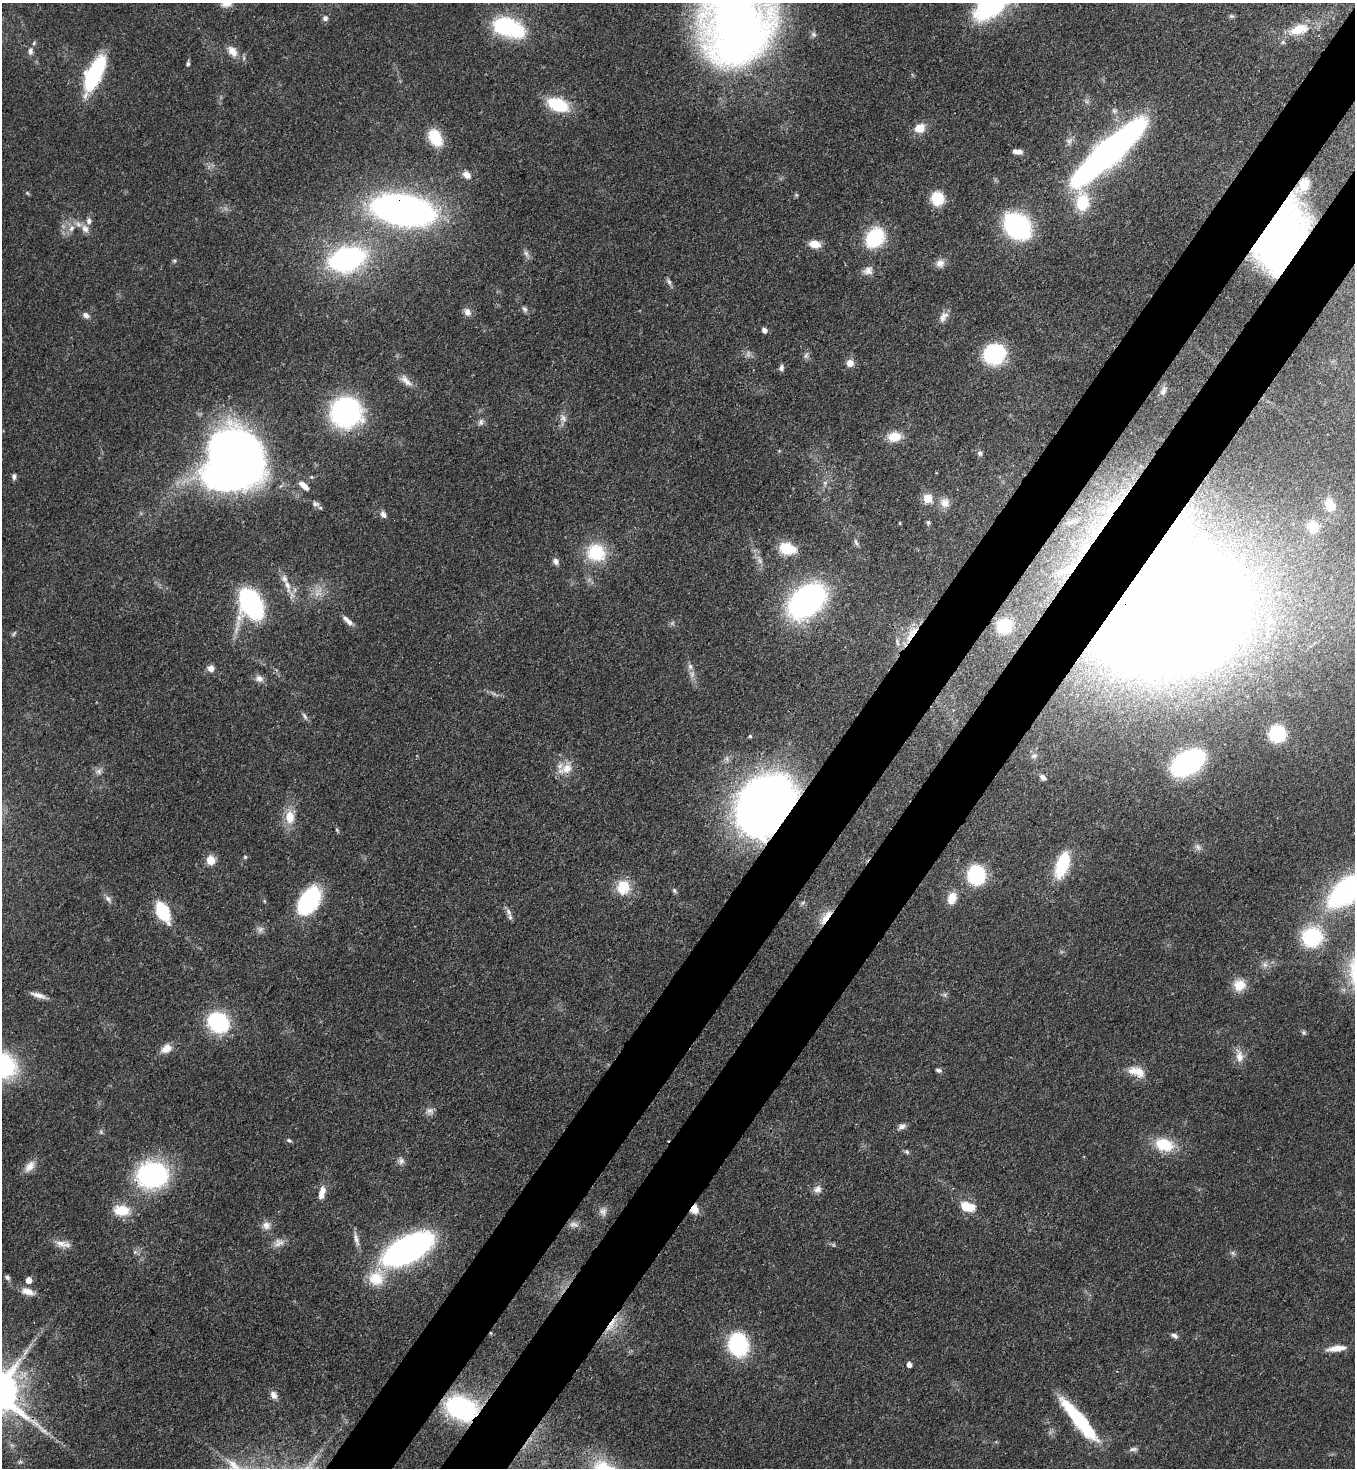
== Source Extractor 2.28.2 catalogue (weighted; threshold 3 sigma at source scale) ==
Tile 10 of 4 x 4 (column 2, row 3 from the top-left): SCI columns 1583-2935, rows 1525-2990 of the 6014 x 5992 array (HDU 1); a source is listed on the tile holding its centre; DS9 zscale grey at full resolution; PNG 1357 x 1470 px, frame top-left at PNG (2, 3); no overlay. Shown black and unused: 9% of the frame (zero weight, under 3 of 4 exposures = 7% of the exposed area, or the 3 px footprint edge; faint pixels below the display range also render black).
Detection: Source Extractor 2.28.2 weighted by HDU 2 'WHT'; one run over the whole footprint, this tile lists its part. Background 0.0809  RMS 0.0037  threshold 0.0168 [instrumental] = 3 sigma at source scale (4.5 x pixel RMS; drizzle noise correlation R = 1.50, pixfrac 1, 0.05/0.05 arcsec/px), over >= 5 px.
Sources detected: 172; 5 too faint to see at this stretch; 1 inside a brighter object's white glare — not listed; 8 inside a brighter listed object's ellipse — not listed separately; the other 158 listed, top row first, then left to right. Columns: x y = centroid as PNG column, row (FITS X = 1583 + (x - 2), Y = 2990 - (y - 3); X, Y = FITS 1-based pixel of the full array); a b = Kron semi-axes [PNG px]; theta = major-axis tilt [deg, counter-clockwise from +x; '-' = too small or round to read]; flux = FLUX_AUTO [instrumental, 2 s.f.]
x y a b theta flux
1231 16 8 5 -14 0.75
325 18 7 7 - 1.3
737 23 70 59 77 320
507 27 30 16 -19 42
1299 29 27 12 19 8.6
34 43 6 4 49 0.56
30 51 9 7 86 1.6
232 51 17 11 -52 4.2
188 64 7 4 80 0.83
95 73 33 12 65 45
558 105 23 13 -21 17
920 128 11 9 21 5.8
435 138 16 11 -62 15
1069 141 9 7 -33 1.5
1017 152 9 4 -7 2.3
1108 153 59 12 42 400
467 175 10 8 -40 2.8
1304 184 11 9 75 4
27 193 6 4 -45 0.5
796 195 6 5 - 0.53
937 198 13 12 - 11
1082 202 21 14 88 15
403 210 39 19 -10 250
1017 226 17 12 -44 110
71 228 11 7 59 2.5
85 229 11 9 -59 2.5
1278 233 45 32 75 270
875 238 16 13 53 30
815 244 13 9 -8 4.4
346 259 18 11 17 160
174 261 5 5 - 0.57
940 263 11 10 - 2.6
868 271 14 11 22 2.7
669 282 10 6 -61 1.2
524 309 9 5 -58 1.1
467 312 11 8 -60 2.2
86 315 10 7 -33 1.6
943 317 16 9 56 2.8
764 330 6 5 - 1.6
994 354 19 17 29 35
806 355 10 6 72 1.2
850 363 9 9 - 3
781 368 8 6 73 1.2
406 380 19 8 -44 3.2
1163 391 14 7 65 1.8
346 412 25 24 - 79
563 418 13 8 -59 2.1
481 422 9 7 76 1.4
894 437 17 12 7 6.3
238 451 40 29 -20 280
779 451 4 4 - 0.39
980 453 8 6 -73 1.1
14 476 7 5 90 1.2
311 477 6 5 - 0.52
825 483 7 4 -72 0.79
304 486 13 6 -41 3.2
927 498 5 5 - 16
945 503 14 13 - 3.8
315 504 11 7 -12 1.5
1330 505 17 12 -70 7.6
383 514 9 6 -58 1.7
1108 517 76 17 61 40
928 522 7 5 -76 0.67
900 523 4 3 - 0.3
1313 527 18 15 -72 7.9
856 542 12 4 -66 0.95
787 549 21 13 -14 9.3
596 553 23 21 -26 17
556 561 7 6 - 1.8
760 561 10 5 -55 1.4
1067 569 39 9 26 9.1
287 585 22 8 -75 4.4
318 592 18 10 63 4.5
807 601 32 21 41 110
251 604 22 15 -67 88
1169 613 94 74 29 1600
348 621 17 6 -41 2.3
1270 621 14 12 21 5.1
1004 626 16 14 38 14
14 633 9 3 56 0.6
912 633 23 12 57 8
211 668 8 8 - 2.3
692 674 11 8 80 2
259 678 11 9 -25 2.1
304 716 11 5 -57 1.1
1277 734 10 9 - 41
750 736 4 4 - 0.55
1034 756 9 5 18 1.1
1188 763 20 12 32 130
567 768 17 13 33 5.7
99 771 8 8 - 1.6
1043 777 8 5 -40 1.8
765 805 51 40 51 330
290 817 18 12 -87 6.7
337 830 6 4 -46 0.46
1198 847 10 7 -53 1.6
245 857 4 4 - 0.51
211 860 10 9 - 4.7
1062 865 28 13 72 18
976 875 11 9 -78 54
623 887 18 16 77 9.5
674 890 7 5 -73 0.7
1348 890 30 14 38 140
952 898 15 10 69 4.9
108 899 12 6 -45 1.5
264 901 5 3 - 0.41
308 901 28 17 57 40
163 912 10 7 -63 40
508 912 10 6 -67 1.4
826 917 24 7 54 5.1
260 929 10 9 - 1.7
1312 937 19 18 - 29
1265 965 9 8 - 1.7
1239 985 14 13 - 6.5
38 995 19 5 -18 2.7
945 995 7 4 -72 0.74
218 1022 14 11 -34 57
1303 1032 6 5 - 0.7
166 1049 13 10 30 4
1239 1056 18 10 -85 3.8
938 1070 7 5 -12 1
1139 1072 16 13 -59 4.7
430 1111 12 9 -27 1.9
902 1126 11 7 24 1.6
101 1132 8 4 -63 0.78
289 1140 7 4 -35 0.74
1164 1145 22 15 -14 13
907 1152 7 6 - 0.79
401 1161 9 8 - 1.5
30 1166 17 10 51 3.6
152 1175 25 19 1 76
817 1189 12 9 11 2.2
322 1192 17 7 75 3.5
968 1207 16 10 -12 8.3
694 1209 9 8 - 4.9
121 1210 19 12 -4 9.2
603 1211 11 9 86 2
266 1225 11 11 - 2.7
574 1225 12 8 -7 2.1
356 1239 20 5 -77 2.3
60 1244 17 9 -15 3.5
408 1249 32 15 29 200
135 1252 5 5 - 0.8
1233 1253 7 6 - 0.89
7 1277 8 5 -34 0.96
376 1278 23 21 35 11
29 1280 5 5 - 3.7
27 1291 17 8 -15 3.8
611 1324 27 7 56 5.8
491 1333 5 3 - 0.37
1174 1336 8 5 -27 1.3
738 1345 27 22 -78 28
1337 1348 22 6 7 5.1
909 1365 5 4 - 2.4
273 1395 11 7 -59 2.1
461 1408 30 21 -19 49
1079 1420 54 11 -50 32
1133 1449 13 5 11 1.3
Overlapping masked pixels (flux is a lower limit): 13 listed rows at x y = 1304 184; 403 210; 1278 233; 1108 517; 1067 569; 1169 613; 912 633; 765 805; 826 917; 694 1209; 611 1324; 491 1333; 461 1408
Isophote crosses this tile's border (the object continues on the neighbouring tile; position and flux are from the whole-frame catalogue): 2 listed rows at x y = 737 23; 1348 890